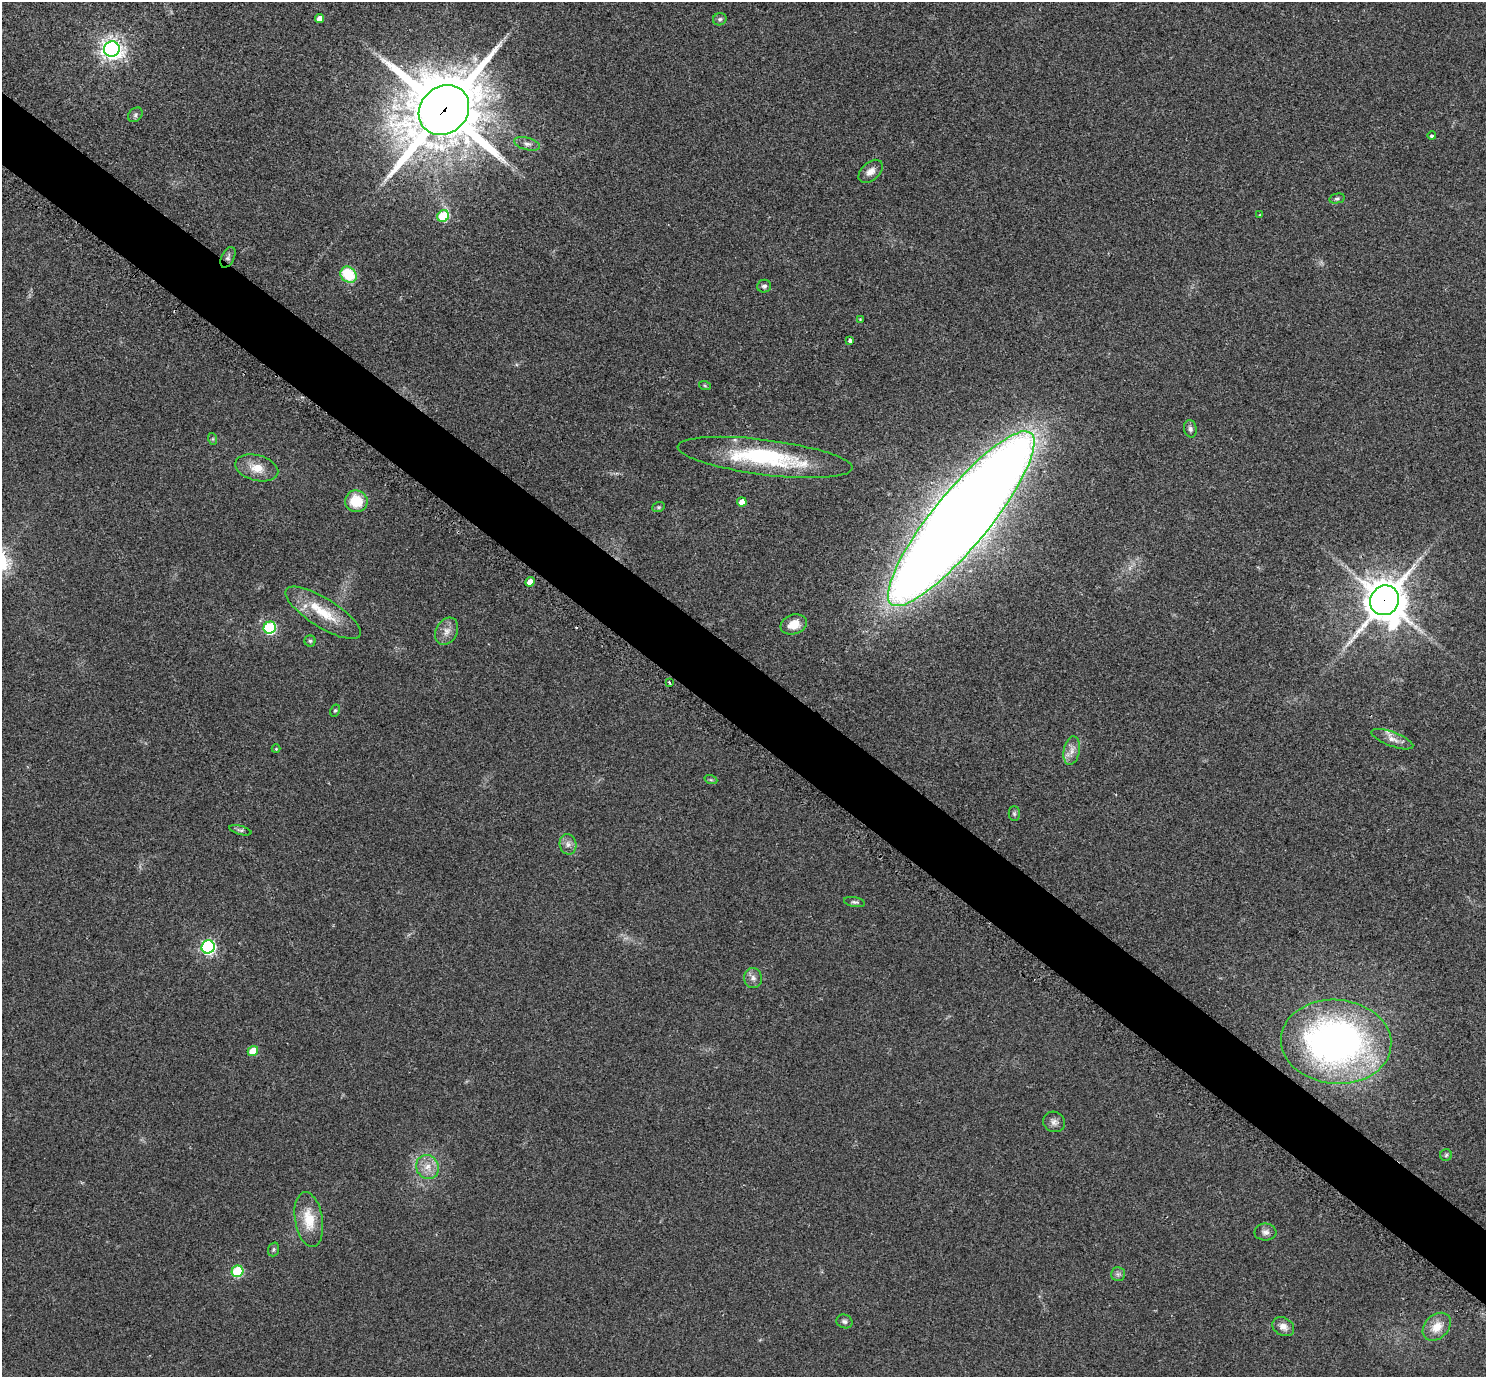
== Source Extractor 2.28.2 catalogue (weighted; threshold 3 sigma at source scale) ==
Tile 6 of 4 x 4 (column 2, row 2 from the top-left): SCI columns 1521-3004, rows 2936-4310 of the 6011 x 6010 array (HDU 1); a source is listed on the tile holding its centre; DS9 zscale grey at full resolution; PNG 1488 x 1379 px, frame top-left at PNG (2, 2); each listed source drawn as its Kron ellipse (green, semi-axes under 4 px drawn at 4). Shown black and unused: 5% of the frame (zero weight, under 2 of 3 exposures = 3% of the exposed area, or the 3 px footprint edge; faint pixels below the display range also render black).
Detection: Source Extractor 2.28.2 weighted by HDU 2 'WHT'; one run over the whole footprint, this tile lists its part. Background 0.0573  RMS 0.0073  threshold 0.033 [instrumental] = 3 sigma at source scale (4.5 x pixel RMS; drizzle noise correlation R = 1.50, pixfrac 1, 0.05/0.05 arcsec/px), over >= 5 px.
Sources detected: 59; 1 cosmic-ray / hot-pixel residue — neither listed nor drawn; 1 inside a brighter listed object's ellipse — not listed separately; the other 57 listed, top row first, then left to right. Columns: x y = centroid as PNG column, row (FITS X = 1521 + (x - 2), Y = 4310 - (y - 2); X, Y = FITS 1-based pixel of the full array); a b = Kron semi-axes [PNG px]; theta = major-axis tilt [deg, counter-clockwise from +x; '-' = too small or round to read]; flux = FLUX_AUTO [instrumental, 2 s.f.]
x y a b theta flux
319 19 5 4 - 4.6
720 19 7 6 - 1.6
112 49 8 7 - 500
444 110 27 23 43 6800
135 115 8 6 47 1.7
1432 136 4 4 - 1.3
527 144 13 6 -15 3.1
871 171 14 9 42 5.1
1337 198 8 5 13 1.3
1260 215 4 3 - 0.56
443 216 6 5 - 28
228 257 11 6 63 2.1
348 275 8 7 - 28
764 286 7 6 - 1.9
860 319 4 3 - 0.56
850 341 4 4 - 4.2
705 386 6 4 -19 0.81
1190 429 9 6 -78 2.1
213 439 6 4 -72 0.87
765 457 88 17 -7 78
257 468 22 12 -15 12
356 501 11 11 - 19
742 502 5 4 - 4.8
658 507 6 5 - 1
961 519 110 28 51 3200
530 582 5 4 - 7.4
1385 600 15 14 - 2200
323 613 43 14 -32 24
794 624 13 9 19 10
270 628 6 6 - 75
447 631 14 10 61 5.8
310 641 5 5 - 1.2
669 683 3 2 - 1.4
335 710 6 4 61 0.96
1392 739 22 7 -21 5.6
276 749 4 4 - 0.6
1072 751 14 8 79 5.2
711 780 6 4 -18 1
1014 814 7 5 -89 1.3
240 830 11 4 -15 1.5
568 844 10 8 -79 3.7
854 902 10 5 -10 1.7
208 947 7 6 - 160
753 978 10 9 - 3.6
1336 1042 55 42 -5 310
253 1051 5 5 - 18
1054 1122 11 10 - 3.4
1446 1155 6 5 - 1.3
427 1167 12 11 - 7.8
309 1219 28 14 -81 18
1265 1232 11 8 1 3.2
274 1249 7 5 72 1.3
237 1271 6 5 - 48
1118 1274 7 7 - 1.8
844 1321 8 6 -24 2
1283 1327 11 9 -29 5.2
1437 1327 16 11 44 10
Overlapping masked pixels (flux is a lower limit): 3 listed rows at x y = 444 110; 228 257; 1385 600